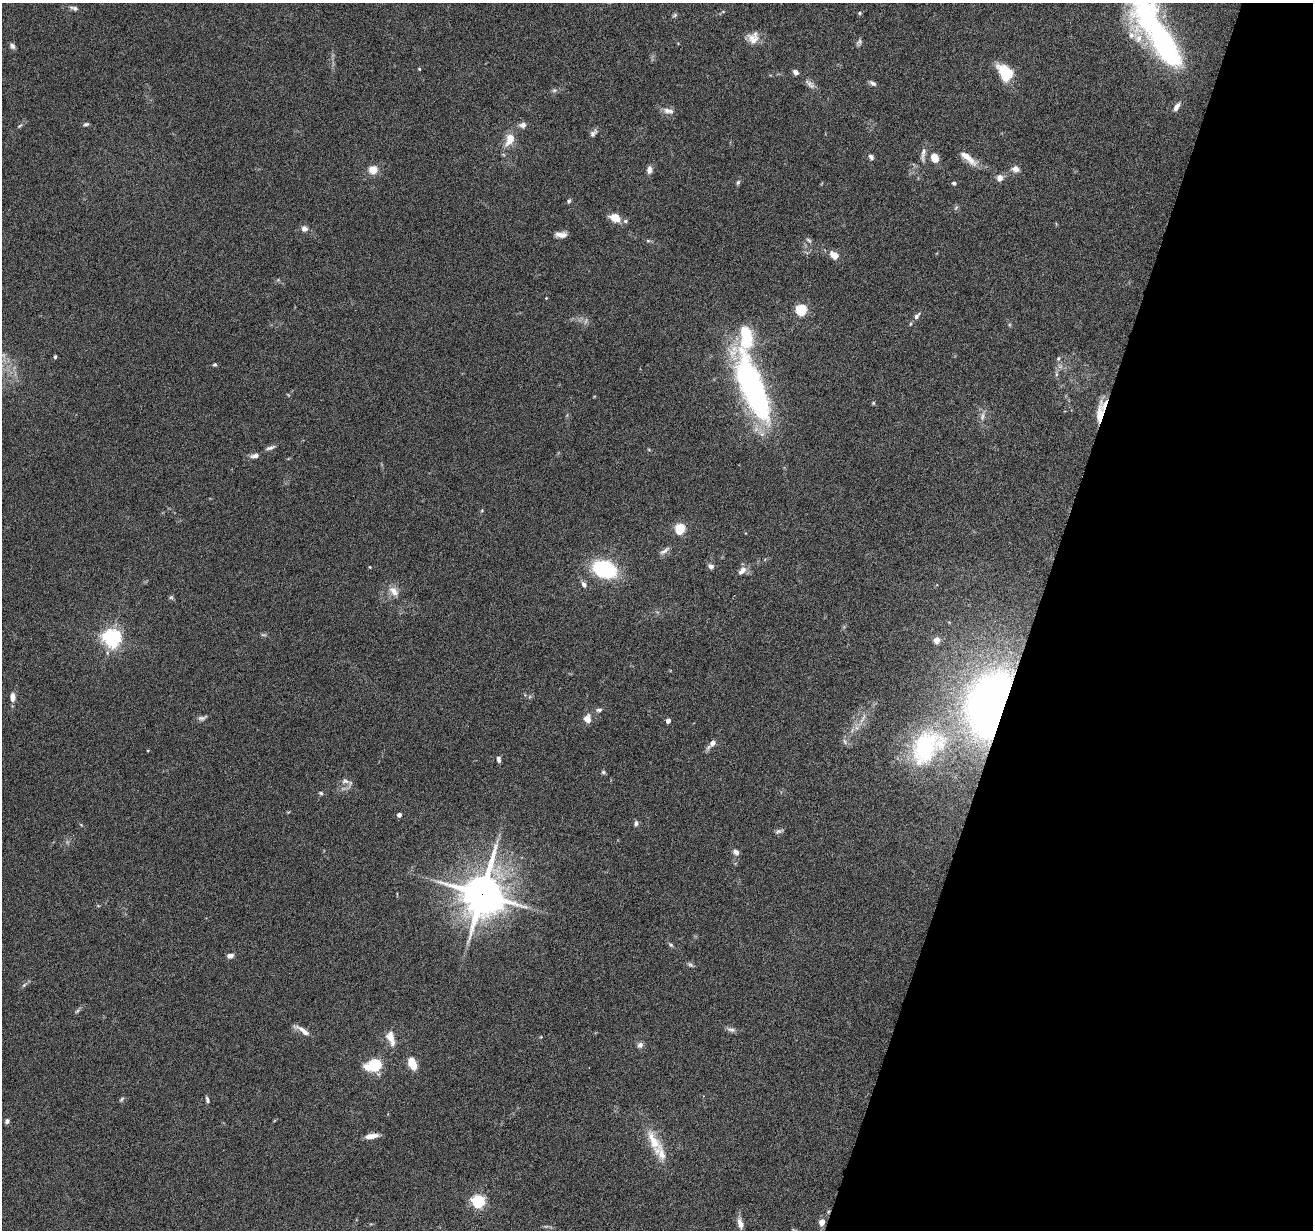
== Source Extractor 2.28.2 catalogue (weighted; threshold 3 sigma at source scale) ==
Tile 8 of 4 x 4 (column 4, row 2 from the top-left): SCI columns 3935-5245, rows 2713-3940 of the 5245 x 5297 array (HDU 1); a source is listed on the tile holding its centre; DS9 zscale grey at full resolution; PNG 1315 x 1232 px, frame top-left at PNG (2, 3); no overlay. Shown black and unused: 21% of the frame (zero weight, under 4 of 8 exposures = <1% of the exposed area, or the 3 px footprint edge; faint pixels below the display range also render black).
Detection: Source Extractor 2.28.2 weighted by HDU 2 'WHT'; one run over the whole footprint, this tile lists its part. Background 0.0769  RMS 0.0044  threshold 0.0181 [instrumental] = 3 sigma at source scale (4.09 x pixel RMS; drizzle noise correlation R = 1.36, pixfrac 0.8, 0.05/0.05 arcsec/px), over >= 5 px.
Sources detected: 107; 1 too faint to see at this stretch — not listed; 6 inside a brighter listed object's ellipse — not listed separately; the other 100 listed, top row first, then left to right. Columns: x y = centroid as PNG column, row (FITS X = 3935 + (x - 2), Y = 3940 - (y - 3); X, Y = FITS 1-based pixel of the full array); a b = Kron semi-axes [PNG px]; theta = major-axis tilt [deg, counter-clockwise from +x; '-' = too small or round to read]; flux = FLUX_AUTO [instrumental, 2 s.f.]
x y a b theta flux
74 8 11 5 -17 1.3
860 13 5 4 - 0.59
675 15 7 5 37 0.68
753 38 16 14 81 4.6
859 42 10 6 58 1
1163 42 82 29 -61 83
12 46 8 6 -57 1.2
419 69 4 3 - 0.34
795 72 6 5 - 1.6
1005 73 19 13 -54 13
873 83 9 5 -26 1.2
810 84 16 7 -40 2
554 90 6 5 - 0.78
1177 107 11 5 58 2.1
667 111 10 8 -15 2.3
86 124 7 4 10 0.77
522 125 10 7 8 1.6
19 126 7 4 32 0.61
593 133 12 6 52 1.4
510 139 16 10 67 5.7
923 154 23 5 81 2.3
871 157 7 5 -52 1.2
934 158 6 5 - 7.7
968 158 26 7 -41 5
1016 169 9 7 -13 2.3
373 170 9 8 - 5
649 170 8 6 86 2.3
1000 178 8 7 - 2.4
738 182 7 5 72 0.73
954 183 6 4 -5 0.67
569 201 6 4 62 0.78
956 208 8 3 45 0.52
615 218 13 9 -25 4.6
304 229 7 7 - 1.7
561 235 12 6 -3 2.7
809 240 9 5 -38 0.85
834 255 10 7 -30 4.2
546 298 3 3 - 0.26
801 310 5 5 - 37
917 316 10 6 50 1.5
55 357 4 3 - 0.8
1058 358 6 5 - 0.72
215 364 5 5 - 0.57
1056 374 6 4 -72 0.7
753 388 78 22 -68 110
873 403 5 4 - 0.45
1100 415 28 7 85 8.1
982 416 13 5 80 1.8
270 448 13 4 18 1.2
255 456 12 6 14 1.9
680 529 5 5 - 32
664 551 15 5 34 1.5
711 566 8 6 -21 1.2
370 567 4 3 - 0.29
604 569 17 11 -19 46
742 571 13 7 45 2.5
584 584 9 6 -59 1.4
394 591 16 9 -51 3.6
171 597 6 5 - 0.68
263 635 8 4 -8 0.63
111 638 6 6 - 190
936 640 8 8 - 2.3
13 697 9 5 -86 3
992 704 42 28 72 330
599 710 8 5 11 1.1
863 717 12 4 65 1.6
202 718 13 6 15 1.3
587 719 11 9 -85 2.9
668 721 4 4 - 2.6
845 742 8 4 -60 0.97
712 743 7 6 - 2.4
926 747 55 37 49 48
498 759 7 5 -81 1.3
603 772 5 5 - 0.62
345 781 10 8 -12 1.9
321 793 6 4 -23 0.59
399 815 4 4 - 1.7
636 823 7 6 - 1
779 831 12 5 18 1
736 852 8 6 -43 1.7
482 894 15 13 75 1200
671 945 7 5 -28 0.69
230 956 8 5 12 1.8
690 965 9 5 -44 0.88
24 985 7 4 45 0.74
77 1011 7 4 45 0.69
302 1030 21 5 -33 3.1
731 1030 13 6 -16 1.4
391 1038 21 10 -73 4.4
640 1045 8 7 - 1.5
412 1063 12 7 -70 7.6
374 1065 7 5 15 59
121 1099 7 4 56 0.61
207 1100 8 4 -76 0.9
7 1121 7 6 - 1.1
371 1136 14 5 8 3.6
653 1141 36 15 -59 10
478 1201 5 5 - 73
822 1222 7 6 - 3.2
740 1223 12 6 -75 2.6
Overlapping masked pixels (flux is a lower limit): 3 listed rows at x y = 1100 415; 992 704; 482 894
Isophote crosses this tile's border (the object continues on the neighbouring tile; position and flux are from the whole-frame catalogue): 1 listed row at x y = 1163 42